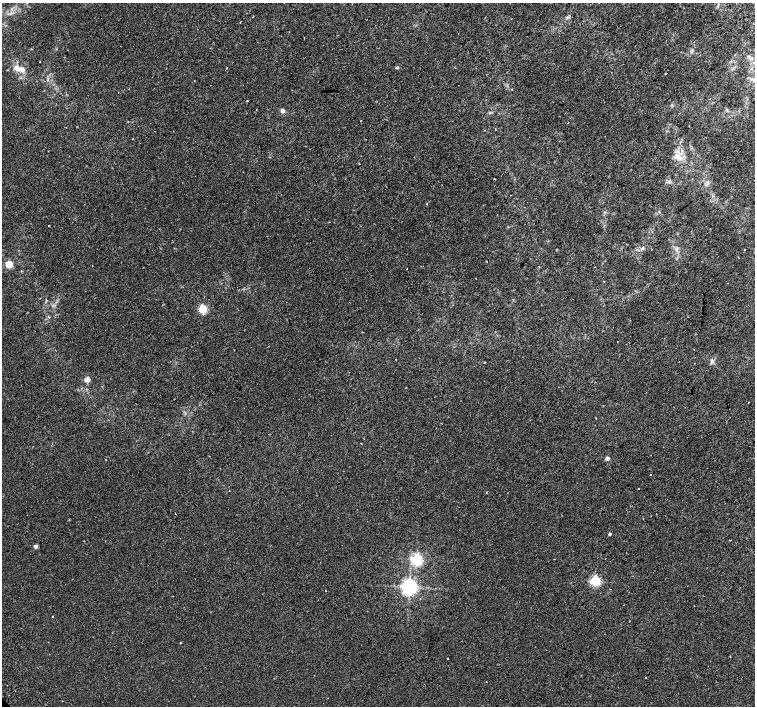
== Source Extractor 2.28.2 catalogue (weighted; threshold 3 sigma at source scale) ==
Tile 10 of 4 x 4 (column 2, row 3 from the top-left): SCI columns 1550-3054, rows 1606-3012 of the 6117 x 6089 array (HDU 1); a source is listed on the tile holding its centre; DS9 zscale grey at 2 x 2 block average (1 PNG px = mean of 2 x 2 image px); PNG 757 x 708 px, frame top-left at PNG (2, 3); no overlay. Shown black and unused: <1% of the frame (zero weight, under 2 of 3 exposures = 3% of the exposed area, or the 3 px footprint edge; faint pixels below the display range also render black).
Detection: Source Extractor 2.28.2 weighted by HDU 2 'WHT'; one run over the whole footprint, this tile lists its part. Background 0.00197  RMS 0.0023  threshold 0.0104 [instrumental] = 3 sigma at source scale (4.5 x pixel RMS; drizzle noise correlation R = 1.50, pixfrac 1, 0.0396/0.0396 arcsec/px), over >= 5 px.
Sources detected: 48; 2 cosmic-ray / hot-pixel residue — not listed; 1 inside a brighter listed object's ellipse — not listed separately; the other 45 listed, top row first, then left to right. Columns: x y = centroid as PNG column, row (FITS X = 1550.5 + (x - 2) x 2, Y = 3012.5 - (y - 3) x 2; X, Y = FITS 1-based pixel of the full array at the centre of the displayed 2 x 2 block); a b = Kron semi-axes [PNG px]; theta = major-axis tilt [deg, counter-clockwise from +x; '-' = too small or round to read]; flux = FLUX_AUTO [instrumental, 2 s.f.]
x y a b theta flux
304 38 2 2 - 0.31
751 59 4 2 - 0.53
39 62 2 2 - 0.19
397 67 2 2 - 0.98
16 68 9 7 -54 3.1
666 73 2 2 - 0.3
247 101 2 2 - 0.38
282 111 3 2 - 5
361 121 2 2 - 1.2
484 130 2 2 - 0.19
677 157 4 2 - 0.91
359 164 2 2 - 0.24
329 222 2 2 - 0.29
49 226 2 2 - 0.78
508 227 2 2 - 0.31
745 249 2 2 - 0.85
9 264 3 3 - 22
203 309 3 3 - 33
362 332 2 2 - 0.32
617 341 2 2 - 0.54
712 361 4 4 - 0.97
484 362 2 2 - 0.28
87 379 3 2 - 8.3
406 388 2 2 - 0.39
749 402 2 2 - 0.36
596 418 2 2 - 0.97
607 458 2 2 - 3.5
650 475 2 2 - 1.7
638 488 2 2 - 0.68
486 492 2 2 - 0.26
175 514 2 2 - 0.22
610 534 2 2 - 1.3
730 540 2 2 - 0.22
35 546 2 2 - 3.1
416 559 4 3 - 94
554 559 2 2 - 0.23
605 559 2 2 - 0.2
595 581 3 3 - 64
409 587 4 4 - 230
610 589 2 2 - 0.33
326 591 2 2 - 0.59
52 616 2 2 - 0.21
181 643 2 2 - 0.38
448 658 2 2 - 0.46
645 677 2 2 - 0.18
Diffuse or blended objects may show on this block-average render without a row.